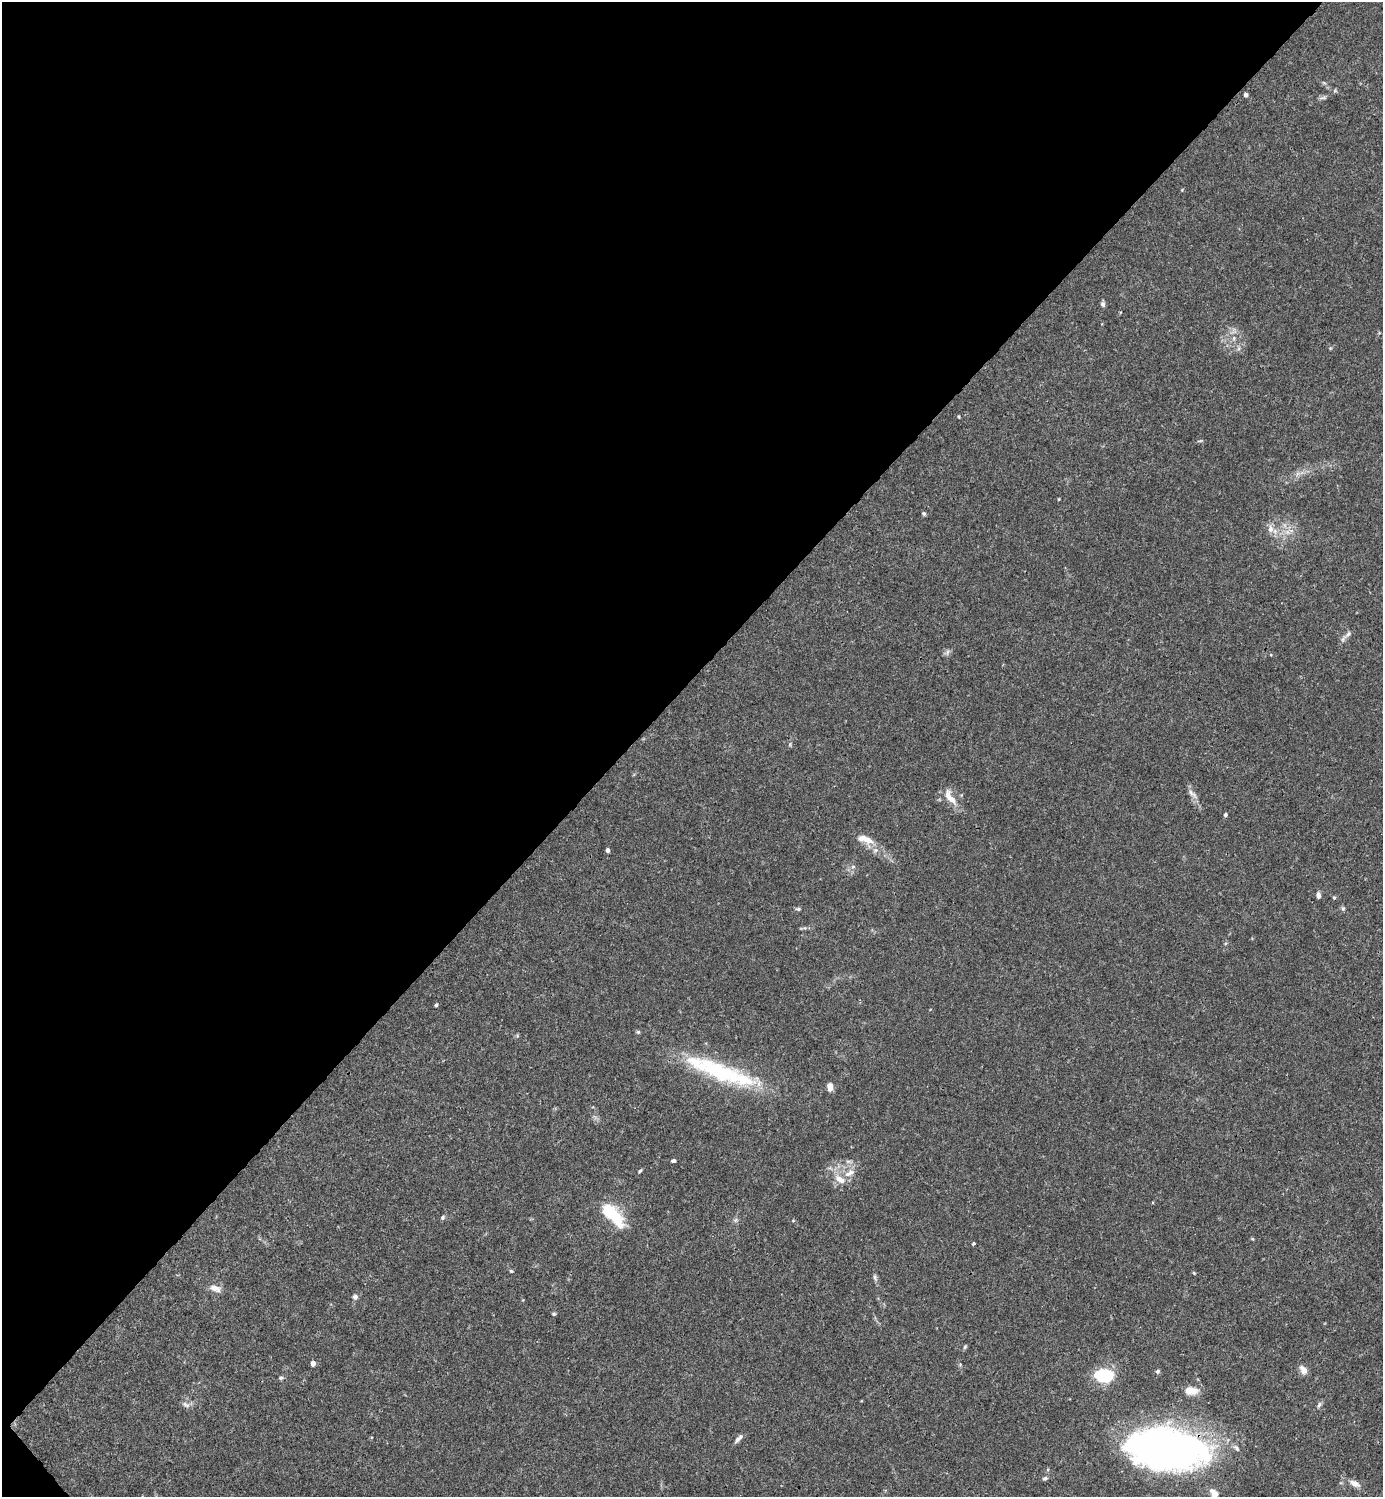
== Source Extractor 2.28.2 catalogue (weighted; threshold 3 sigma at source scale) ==
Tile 5 of 4 x 4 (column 1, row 2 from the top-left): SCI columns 300-1680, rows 2990-4484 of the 5981 x 5982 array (HDU 1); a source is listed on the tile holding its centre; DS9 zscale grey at full resolution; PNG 1385 x 1499 px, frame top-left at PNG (2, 2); no overlay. Shown black and unused: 46% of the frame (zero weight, under 3 of 4 exposures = <1% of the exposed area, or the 3 px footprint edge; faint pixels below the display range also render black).
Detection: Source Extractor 2.28.2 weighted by HDU 2 'WHT'; one run over the whole footprint, this tile lists its part. Background 0.0153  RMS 0.0021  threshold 0.00965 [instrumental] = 3 sigma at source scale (4.5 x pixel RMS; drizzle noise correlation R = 1.50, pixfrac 1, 0.05/0.05 arcsec/px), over >= 5 px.
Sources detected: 68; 2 inside a brighter object's white glare — not listed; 4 inside a brighter listed object's ellipse — not listed separately; the other 62 listed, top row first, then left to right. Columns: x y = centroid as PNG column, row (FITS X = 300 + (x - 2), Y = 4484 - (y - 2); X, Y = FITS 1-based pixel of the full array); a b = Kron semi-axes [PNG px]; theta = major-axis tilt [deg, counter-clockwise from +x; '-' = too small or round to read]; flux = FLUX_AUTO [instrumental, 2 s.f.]
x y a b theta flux
1324 83 6 4 -19 0.28
1246 95 4 4 - 0.87
1323 98 11 4 5 0.49
1103 304 8 5 87 0.55
1234 338 6 5 - 0.49
1239 348 7 4 72 0.42
959 416 4 3 - 0.21
1200 441 8 3 13 0.26
1059 499 4 3 - 0.17
924 514 5 5 - 0.33
1270 529 10 7 90 1.3
1288 532 7 4 -71 0.66
1348 634 11 6 45 0.86
947 652 9 4 67 0.53
1271 655 4 3 - 0.18
1192 794 17 6 -43 1.1
950 797 24 9 -57 2.8
1225 815 5 4 - 0.35
868 840 18 10 -23 2.2
608 850 4 4 - 0.6
853 867 6 5 - 0.46
1318 895 7 5 90 0.82
1334 898 4 4 - 0.25
798 909 6 4 0 0.38
1343 909 6 5 - 0.36
805 928 7 5 -10 0.4
436 1005 4 4 - 0.35
638 1032 5 5 - 0.31
720 1071 77 22 -22 21
830 1087 10 6 -87 1.2
673 1161 5 4 - 0.43
640 1171 6 4 39 0.3
850 1173 16 8 31 2
840 1179 16 9 -33 2.4
610 1212 17 8 -41 14
442 1217 7 5 57 0.4
735 1220 6 6 - 0.46
793 1221 5 3 - 0.18
620 1226 11 10 - 1.7
973 1243 3 3 - 0.36
511 1271 4 4 - 0.26
1194 1273 5 3 - 0.2
875 1277 12 5 -77 0.56
215 1288 12 7 -20 1.8
355 1297 7 6 - 0.6
554 1314 5 4 - 0.3
965 1347 6 4 68 0.32
313 1363 4 4 - 1.7
960 1364 6 4 0 0.25
1303 1370 11 7 -59 1.5
1158 1371 6 5 - 0.36
281 1378 7 5 -19 0.4
1106 1378 18 10 -2 9.7
1190 1390 15 8 -8 2.7
186 1405 12 6 -25 0.82
1319 1405 9 5 57 0.52
738 1439 14 5 48 0.83
1168 1446 65 35 -8 140
1236 1448 11 5 -46 0.67
1045 1478 7 5 22 0.44
1354 1483 13 7 -27 1.5
1214 1493 12 9 -51 1.6
Overlapping masked pixels (flux is a lower limit): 1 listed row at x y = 1168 1446
Isophote crosses this tile's border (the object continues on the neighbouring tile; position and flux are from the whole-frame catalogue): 1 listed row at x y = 1214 1493